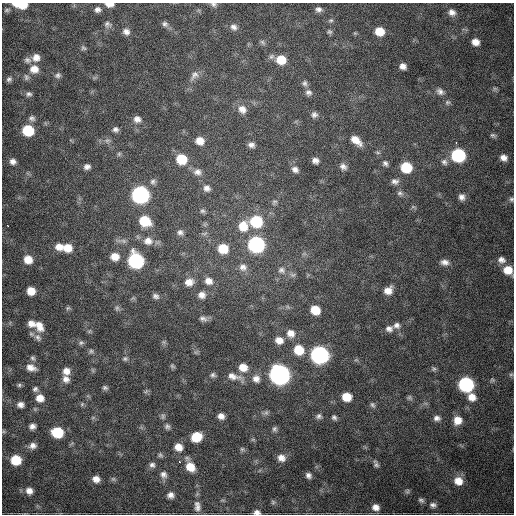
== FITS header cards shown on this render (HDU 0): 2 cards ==
NAXIS1  =                  512
NAXIS2  =                  512

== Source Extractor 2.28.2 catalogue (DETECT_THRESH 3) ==
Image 512 x 512 px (HDU 0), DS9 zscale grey, 1 PNG px = 1 image px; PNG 516 x 516 px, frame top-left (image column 1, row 512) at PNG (2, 3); no overlay
Background 1760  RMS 40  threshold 119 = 3 sigma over >= 5 px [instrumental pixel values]
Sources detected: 173; all 173 listed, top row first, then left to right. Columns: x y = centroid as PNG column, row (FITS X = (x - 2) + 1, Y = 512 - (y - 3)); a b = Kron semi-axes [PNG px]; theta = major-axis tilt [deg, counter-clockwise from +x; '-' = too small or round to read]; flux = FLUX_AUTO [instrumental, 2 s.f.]
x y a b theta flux
109 4 9 5 -4 1.7e+04
214 4 8 6 -12 7.2e+03
21 5 13 6 -5 6.6e+04
97 9 8 7 - 1.0e+04
318 9 8 6 -4 9.3e+03
7 10 8 5 15 5.8e+03
452 12 10 8 -21 1.6e+04
331 20 7 4 6 4.7e+03
107 24 9 8 - 8.8e+03
165 24 8 7 - 8.2e+03
234 27 10 8 -36 1.2e+04
379 31 8 7 - 4.6e+04
126 32 8 8 - 1.2e+04
329 32 6 5 - 5.1e+03
355 33 5 4 - 2.8e+03
262 42 8 5 -49 5.6e+03
475 42 7 6 - 2.1e+04
83 48 7 5 -32 5.0e+03
36 57 9 9 - 2.1e+04
27 60 10 8 -20 1.0e+04
281 60 10 9 - 5.2e+04
403 66 6 5 - 1.4e+04
34 69 11 10 - 2.8e+04
58 75 8 6 6 7.7e+03
194 75 14 10 46 1.7e+04
26 77 9 7 -73 8.0e+03
9 79 7 7 - 7.8e+03
305 83 8 7 - 7.9e+03
495 88 7 4 0 4.7e+03
308 92 9 8 - 9.9e+03
440 92 11 8 -30 1.3e+04
29 94 8 6 9 8.2e+03
447 102 7 7 - 6.5e+03
242 109 12 10 -44 2.2e+04
314 115 7 7 - 9.5e+03
32 118 9 8 - 9.6e+03
137 119 8 8 - 1.5e+04
115 129 6 6 - 8.2e+03
28 130 9 8 - 1.1e+05
493 135 8 5 -15 5.5e+03
356 140 14 7 -40 2.9e+04
107 141 8 5 16 7.6e+03
200 141 8 7 - 2.7e+04
456 142 4 3 - 4.2e+03
251 145 8 6 -10 1.1e+04
119 154 6 5 - 4.2e+03
458 155 9 8 - 2.8e+05
503 158 8 6 -34 1.6e+04
181 159 9 9 - 7.7e+04
13 161 8 7 - 1.3e+04
315 161 6 5 - 1.2e+04
444 162 9 7 -52 1.1e+04
385 163 8 7 - 7.6e+03
87 167 7 5 14 1.0e+04
343 167 9 7 -32 1.2e+04
406 167 9 8 - 9.6e+04
295 169 9 7 -31 1.2e+04
197 172 11 9 0 1.5e+04
395 181 10 8 -6 1.2e+04
153 182 8 7 - 7.3e+03
207 188 9 8 - 1.3e+04
400 193 9 7 -23 8.1e+03
140 195 9 9 - 7.9e+05
462 197 9 8 - 1.3e+04
511 199 6 6 - 5.7e+03
274 202 8 6 34 5.7e+03
413 207 6 4 -18 4.0e+03
202 211 7 6 - 6.1e+03
145 221 10 8 -29 7.7e+04
256 221 10 9 - 1.4e+05
7 225 3 2 - 2.9e+03
243 226 13 12 - 4.4e+04
180 232 8 7 - 9.6e+03
148 241 13 10 -7 2.3e+04
256 244 9 9 - 5.9e+05
59 247 9 8 - 2.2e+04
67 248 9 8 - 3.4e+04
223 249 9 8 - 6.0e+04
115 257 9 8 - 2.8e+04
28 259 8 8 - 3.4e+04
501 260 10 9 - 1.6e+04
136 261 10 9 - 4.4e+05
445 262 11 8 -8 1.5e+04
243 267 10 9 - 1.5e+04
281 270 10 9 - 1.3e+04
508 270 10 8 -33 4.3e+04
293 275 8 6 0 7.0e+03
208 281 9 8 - 1.8e+04
189 282 11 8 10 2.2e+04
388 290 9 7 33 2.4e+04
31 291 7 7 - 3.3e+04
202 295 9 8 - 1.5e+04
156 296 8 6 -20 9.0e+03
68 308 7 5 43 4.6e+03
117 308 9 6 -90 6.9e+03
315 310 8 7 - 5.1e+04
203 319 11 6 -12 9.7e+03
31 323 9 8 - 1.8e+04
397 325 10 8 6 1.3e+04
39 326 14 9 -58 2.8e+04
389 329 10 8 1 1.4e+04
89 331 7 5 31 4.3e+03
291 333 11 9 -37 2.4e+04
38 337 12 8 -60 1.2e+04
279 340 10 8 -21 2.3e+04
164 342 7 4 -90 5.1e+03
81 343 8 6 10 6.8e+03
299 350 10 9 - 6.5e+04
91 351 8 6 1 6.2e+03
320 355 10 9 - 9.1e+05
33 358 7 6 - 5.9e+03
125 359 7 6 - 6.5e+03
172 366 7 5 -35 4.7e+03
31 367 12 8 -19 2.1e+04
243 367 10 9 - 3.2e+04
434 369 7 6 - 5.7e+03
66 371 8 8 - 1.9e+04
511 374 6 4 0 4.0e+03
213 375 7 7 - 7.0e+03
280 375 10 9 - 1.6e+06
234 377 25 9 -18 3.0e+04
66 379 10 9 - 1.6e+04
256 379 10 9 - 1.8e+04
466 384 9 8 - 4.4e+05
19 385 6 5 - 4.4e+03
105 388 7 6 - 6.1e+03
35 389 7 6 - 7.0e+03
146 391 6 5 - 4.5e+03
347 397 8 7 - 4.4e+04
472 397 10 8 -43 2.5e+04
40 398 9 8 - 2.5e+04
409 398 7 7 - 6.3e+03
82 404 6 4 47 3.9e+03
20 405 6 5 - 1.2e+04
372 405 9 6 -58 7.1e+03
266 413 9 6 23 7.3e+03
163 416 8 6 77 6.5e+03
221 416 7 6 - 1.5e+04
319 416 8 7 - 8.5e+03
93 417 7 4 1 4.1e+03
334 417 7 5 -49 6.9e+03
437 418 9 7 1 1.2e+04
457 420 10 9 - 3.0e+04
32 426 7 6 - 1.1e+04
167 426 8 7 - 7.6e+03
275 429 8 6 78 6.8e+03
57 432 9 7 -15 1.1e+05
196 437 9 8 - 6.9e+04
253 439 6 4 -1 3.6e+03
32 446 9 7 12 1.3e+04
178 447 9 8 - 2.7e+04
242 449 6 6 - 5.1e+03
160 455 7 6 - 5.7e+03
281 458 9 8 - 1.9e+04
16 460 8 7 - 7.9e+04
179 462 3 3 - 2.6e+03
376 464 10 5 -68 8.0e+03
152 465 8 7 - 9.5e+03
190 467 11 9 -51 4.1e+04
163 475 10 9 - 1.3e+04
308 475 7 6 - 1.0e+04
96 479 8 7 - 1.8e+04
113 479 6 6 - 5.4e+03
458 481 11 9 -30 3.5e+04
29 491 8 8 - 1.7e+04
407 491 7 6 - 5.1e+03
170 495 7 7 - 1.3e+04
421 500 8 6 -27 6.7e+03
273 502 6 6 - 5.2e+03
433 505 9 7 -5 9.9e+03
197 506 15 9 -81 1.8e+04
376 507 9 8 - 1.8e+04
257 512 8 5 -3 1.1e+04
At the frame edge (FLAGS 8, measured only in part): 6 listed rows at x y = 109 4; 214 4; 21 5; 511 199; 508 270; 257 512